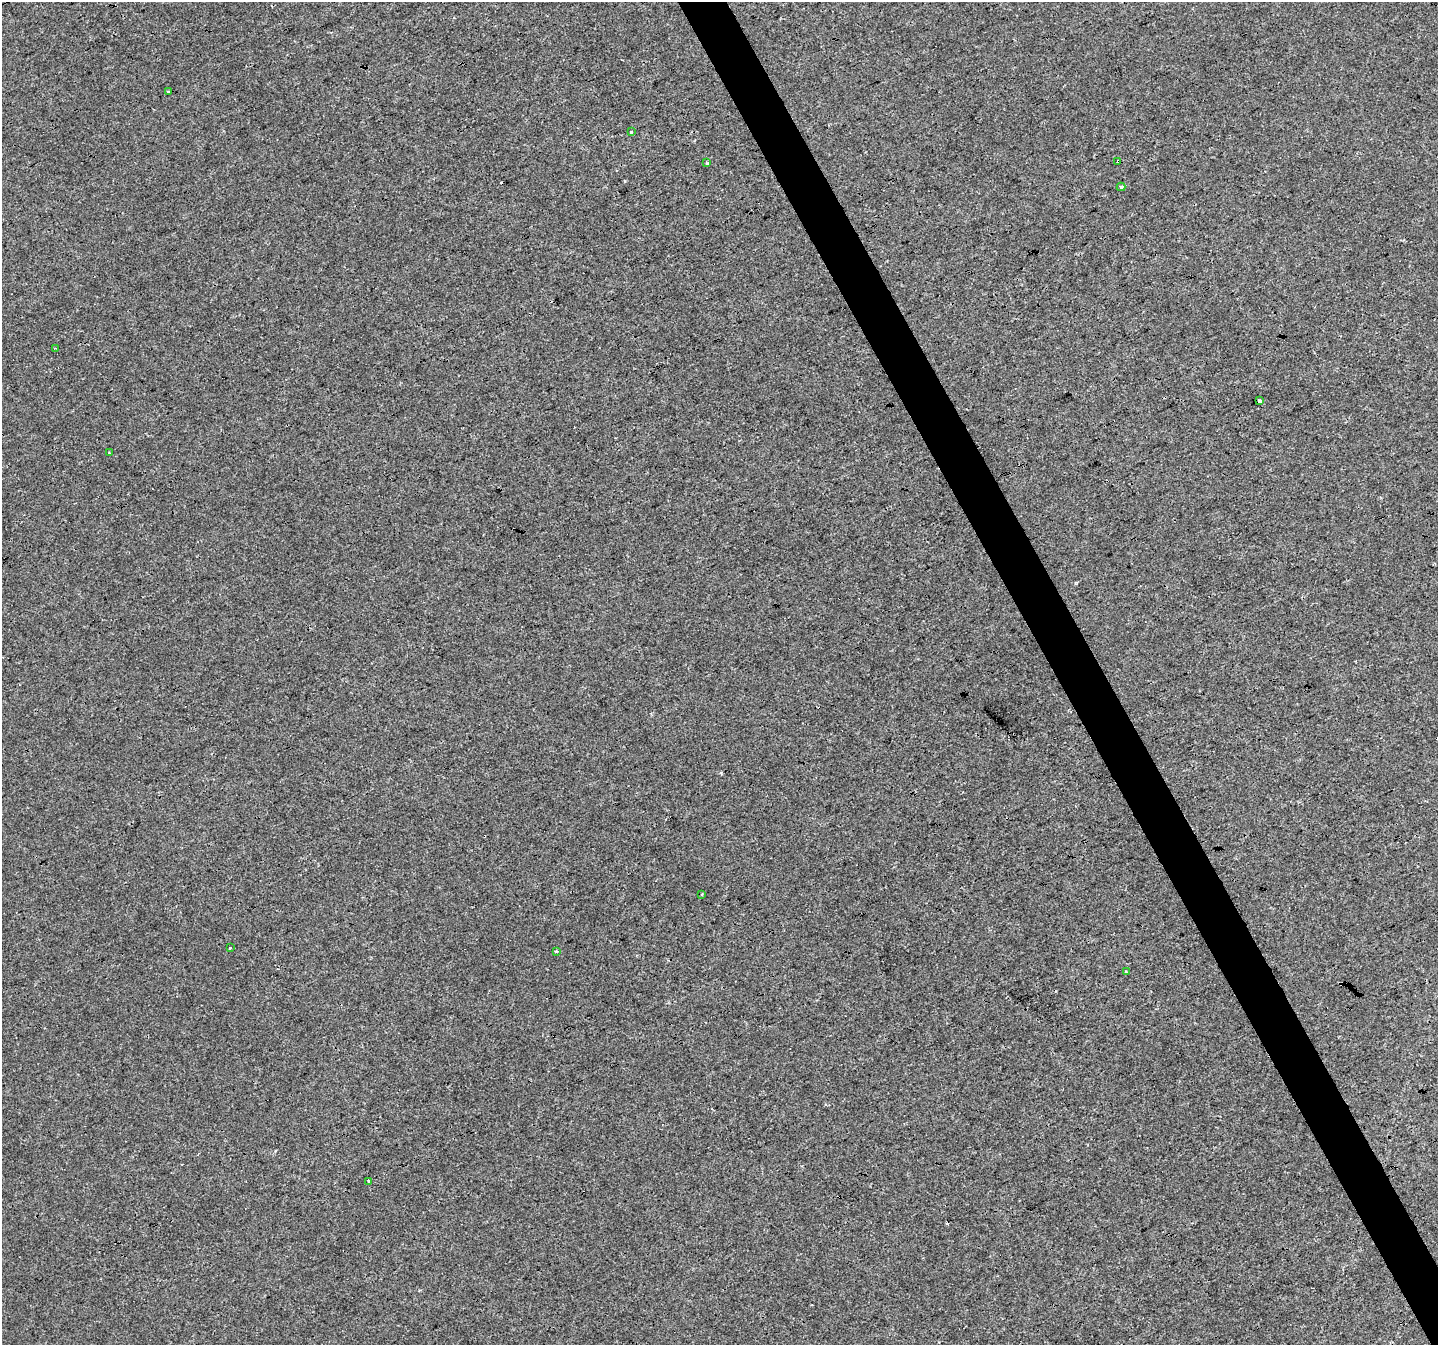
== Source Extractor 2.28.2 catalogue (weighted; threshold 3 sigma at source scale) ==
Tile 6 of 4 x 4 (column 2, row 2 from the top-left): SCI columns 1438-2873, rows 2786-4128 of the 5750 x 5629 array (HDU 1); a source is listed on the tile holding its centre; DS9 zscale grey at full resolution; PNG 1440 x 1347 px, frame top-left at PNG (2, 2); each listed source drawn as its Kron ellipse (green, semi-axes under 4 px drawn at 4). Shown black and unused: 4% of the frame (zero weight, under 3 of 4 exposures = <1% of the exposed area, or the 3 px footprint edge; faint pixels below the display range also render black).
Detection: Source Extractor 2.28.2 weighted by HDU 2 'WHT'; one run over the whole footprint, this tile lists its part. Background 0.00784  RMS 0.0018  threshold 0.00832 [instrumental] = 3 sigma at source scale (4.5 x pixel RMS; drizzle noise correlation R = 1.50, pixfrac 1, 0.0396/0.0396 arcsec/px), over >= 5 px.
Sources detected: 18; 5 cosmic-ray / hot-pixel residue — neither listed nor drawn; the other 13 listed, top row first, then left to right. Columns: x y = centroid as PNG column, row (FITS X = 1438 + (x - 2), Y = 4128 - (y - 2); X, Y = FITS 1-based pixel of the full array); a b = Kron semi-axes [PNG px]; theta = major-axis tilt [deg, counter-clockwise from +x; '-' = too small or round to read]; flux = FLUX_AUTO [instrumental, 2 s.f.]
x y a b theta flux
169 92 3 3 - 0.48
631 132 3 3 - 0.65
1118 161 3 3 - 0.41
707 163 4 2 - 0.18
1121 187 4 3 - 0.36
55 348 2 2 - 0.12
1259 401 3 3 - 0.53
109 453 3 2 - 0.29
702 894 3 2 - 0.18
230 948 3 3 - 0.33
556 951 3 3 - 0.41
1126 972 3 3 - 0.68
369 1181 3 3 - 0.73
Overlapping masked pixels (flux is a lower limit): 1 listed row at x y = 1118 161